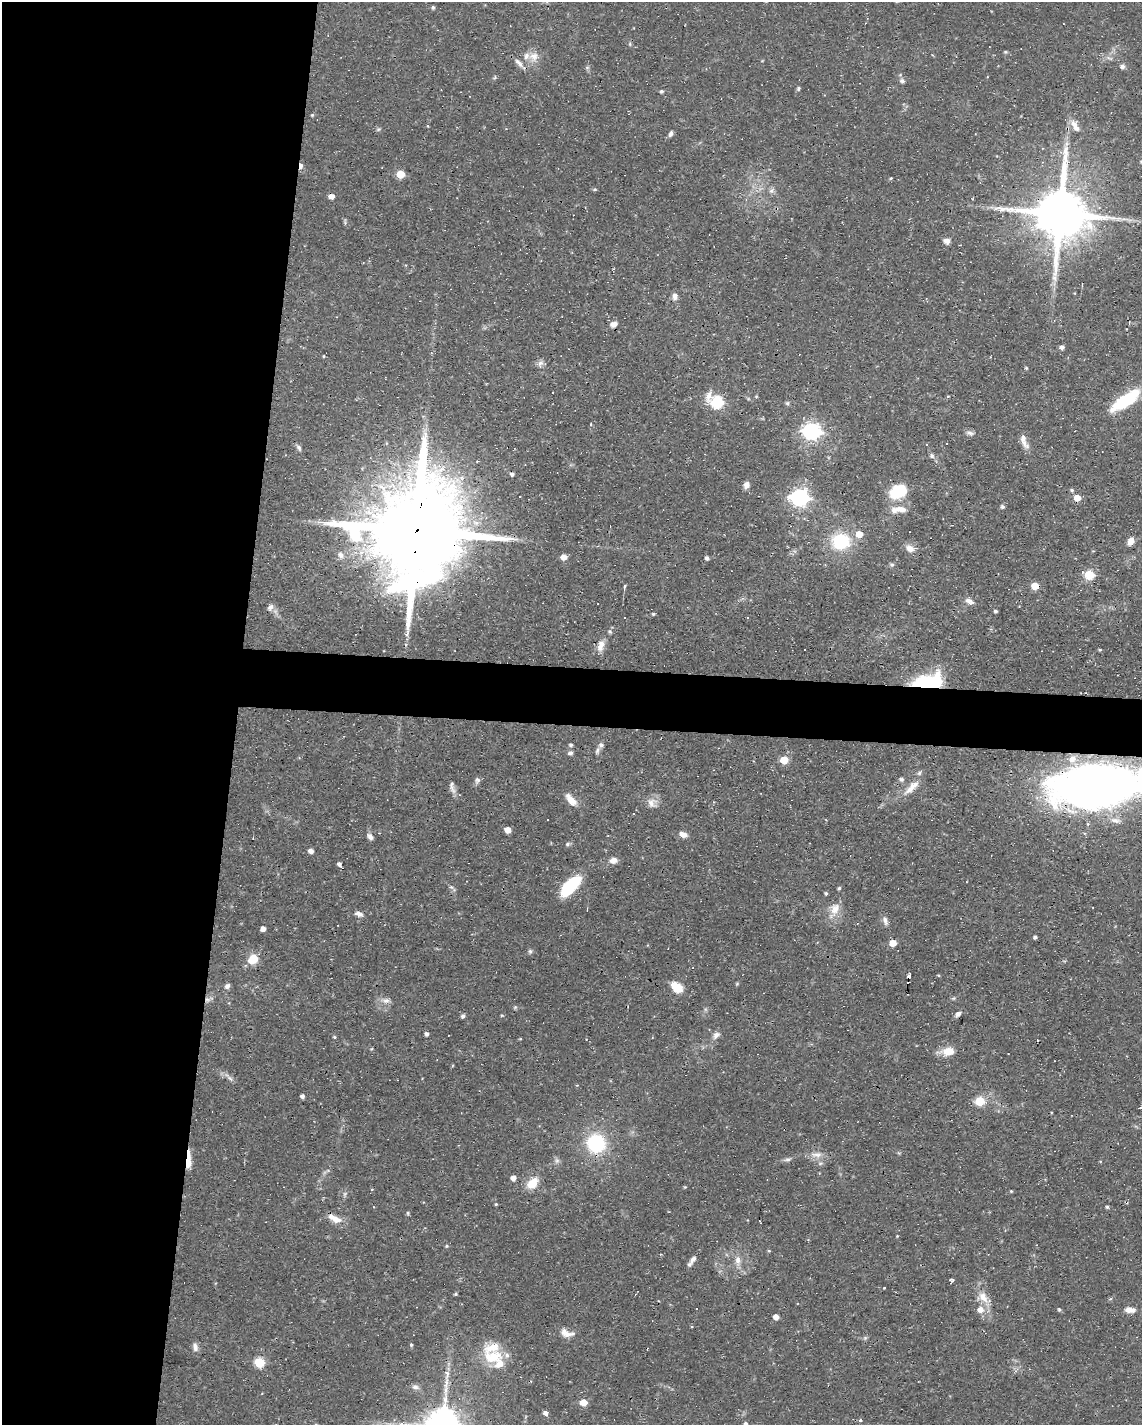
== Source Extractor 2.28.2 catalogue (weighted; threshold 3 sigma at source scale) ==
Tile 5 of 4 x 3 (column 1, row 2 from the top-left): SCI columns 1-1140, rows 1636-3058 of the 4561 x 4584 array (HDU 1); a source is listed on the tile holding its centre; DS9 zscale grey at full resolution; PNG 1144 x 1427 px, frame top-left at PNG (2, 2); no overlay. Shown black and unused: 24% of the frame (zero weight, under 3 of 4 exposures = <1% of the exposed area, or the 3 px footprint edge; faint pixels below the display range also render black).
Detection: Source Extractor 2.28.2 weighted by HDU 2 'WHT'; one run over the whole footprint, this tile lists its part. Background 0.0541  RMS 0.0032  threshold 0.0144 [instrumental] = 3 sigma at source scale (4.5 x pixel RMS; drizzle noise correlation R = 1.50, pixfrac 1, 0.05/0.05 arcsec/px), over >= 5 px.
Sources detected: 180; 2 too faint to see at this stretch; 1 inside a brighter object's white glare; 10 cosmic-ray / hot-pixel residue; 1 long thin detection or spike segment (spike, bleed or trail) — not listed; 9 inside a brighter listed object's ellipse — not listed separately; the other 157 listed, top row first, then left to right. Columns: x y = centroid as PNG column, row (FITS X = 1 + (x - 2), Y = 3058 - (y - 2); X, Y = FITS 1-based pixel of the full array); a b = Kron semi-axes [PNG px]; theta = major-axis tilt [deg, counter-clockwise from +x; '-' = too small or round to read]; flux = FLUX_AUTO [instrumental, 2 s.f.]
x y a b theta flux
433 7 5 4 - 0.57
1005 52 5 5 - 0.36
534 56 14 14 - 3.8
519 63 15 6 -47 1.7
1122 66 6 6 - 0.92
587 67 6 4 0 0.49
495 77 6 4 71 0.43
902 81 6 6 - 0.93
799 88 5 4 - 0.62
661 91 4 4 - 0.6
312 115 4 4 - 0.38
428 126 3 2 - 0.38
1075 126 15 7 -56 2.9
378 129 6 4 2 0.5
671 134 8 5 67 0.89
301 166 6 3 88 2.7
400 174 5 5 - 9.2
891 178 4 3 - 0.33
595 189 6 4 -5 0.44
771 191 8 6 78 0.96
331 196 5 4 - 2.5
1000 208 9 6 -39 1.5
1060 213 16 14 86 2300
345 222 9 3 -90 0.45
946 241 8 7 - 1.4
1082 284 3 2 - 0.22
675 296 9 7 80 1.5
613 324 10 7 19 1.6
1062 347 5 4 - 1.1
324 356 4 2 - 0.24
540 364 11 7 67 1.4
1026 368 3 3 - 0.42
756 396 4 4 - 0.32
1125 400 33 11 34 17
717 402 8 6 -34 38
787 403 5 5 - 0.54
812 431 7 6 - 120
970 433 11 6 -17 1.1
1024 441 21 7 -71 2.7
947 444 3 2 - 0.34
299 448 10 5 -60 0.85
932 456 7 6 - 0.84
746 485 9 7 66 1.5
1072 490 5 5 - 0.57
898 492 15 10 25 16
520 496 3 3 - 0.49
800 498 7 7 - 130
1077 498 5 5 - 4.6
1002 507 5 5 - 0.72
901 509 16 9 -8 3.1
417 531 41 21 82 11000
859 534 6 6 - 4.3
841 541 18 16 -3 17
1131 541 8 6 54 2.6
910 548 12 9 -34 2.4
341 555 9 8 - 1.7
564 557 5 4 - 2.9
707 558 4 4 - 0.92
892 565 7 5 2 0.62
1089 575 5 5 - 16
624 586 6 3 69 0.58
1035 586 5 5 - 5.8
969 601 12 7 -28 1.6
270 607 10 6 55 1.3
995 611 4 3 - 0.51
653 614 4 3 - 0.49
747 617 3 3 - 0.37
625 618 3 2 - 0.56
610 631 6 5 - 0.61
601 646 16 8 73 2.6
805 650 3 3 - 1
1100 650 3 3 - 0.33
924 684 24 17 7 18
571 745 5 4 - 0.7
601 745 7 7 - 0.94
570 753 8 5 17 0.78
784 760 5 5 - 9.4
901 779 7 6 - 0.74
478 780 8 4 -27 0.71
1097 786 68 33 4 280
452 787 18 6 -77 1.5
911 787 28 9 44 4.2
571 800 17 8 -49 3.6
650 803 12 8 -78 2
1116 820 16 7 -11 1.9
507 830 5 5 - 3
683 834 9 6 -22 2
370 837 9 6 -56 1.2
567 844 7 5 28 0.63
311 851 5 4 - 1.8
614 860 9 7 16 1.9
339 864 5 4 - 0.98
571 886 27 11 47 16
451 887 6 5 - 0.65
826 893 4 3 - 0.55
834 909 25 12 69 4.5
359 914 10 5 -15 1.4
885 920 12 6 -71 1.4
857 923 3 3 - 0.27
263 929 5 4 - 1.6
1035 937 3 3 - 0.64
893 943 5 5 - 4.9
530 951 6 5 - 0.66
253 959 12 10 42 5.2
938 975 4 3 - 0.26
227 986 7 6 - 1.1
677 987 10 7 -41 8
207 999 8 6 -20 1.1
386 1001 10 7 -7 1.5
515 1007 6 4 44 0.41
958 1014 10 6 43 1.1
462 1016 5 4 - 0.86
427 1034 4 4 - 0.95
716 1035 12 8 41 1.6
334 1037 4 3 - 0.41
948 1051 11 8 0 5.2
1008 1054 2 2 - 0.33
230 1078 10 6 -38 1.2
302 1096 5 4 - 0.84
980 1101 5 5 - 13
596 1143 14 13 - 27
817 1155 18 8 -1 2.7
788 1159 10 6 16 0.94
188 1160 21 5 89 4.9
513 1178 5 4 - 2.1
532 1183 16 10 42 5.1
685 1187 5 4 - 0.31
1011 1191 4 4 - 0.3
496 1204 4 4 - 0.36
374 1207 3 2 - 0.31
1107 1207 4 4 - 0.49
408 1213 6 4 -90 0.39
335 1218 20 8 -28 3.5
447 1246 4 4 - 0.37
769 1251 4 4 - 0.38
693 1259 12 6 55 1.6
738 1260 13 8 -85 2.4
952 1280 5 4 - 0.65
885 1288 3 3 - 1.9
983 1297 19 11 -54 4.2
1110 1299 6 3 18 0.37
696 1308 3 3 - 0.49
1059 1309 5 4 - 0.52
980 1310 7 7 - 2.5
1130 1310 12 6 -3 2.7
776 1317 4 4 - 2.5
566 1333 18 10 -17 3.1
865 1338 6 5 - 0.51
411 1345 4 3 - 0.4
195 1347 13 7 -79 1.4
492 1357 28 17 5 10
259 1362 6 5 - 20
415 1387 10 7 -9 1.2
583 1402 5 5 - 6.2
546 1413 4 4 - 1.6
860 1420 3 3 - 1.4
745 1424 5 5 - 0.7
Overlapping masked pixels (flux is a lower limit): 8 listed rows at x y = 301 166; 1060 213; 417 531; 1035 586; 924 684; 1097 786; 207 999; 188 1160
Isophote crosses this tile's border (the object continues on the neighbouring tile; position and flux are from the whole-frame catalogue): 2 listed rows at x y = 1097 786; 745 1424